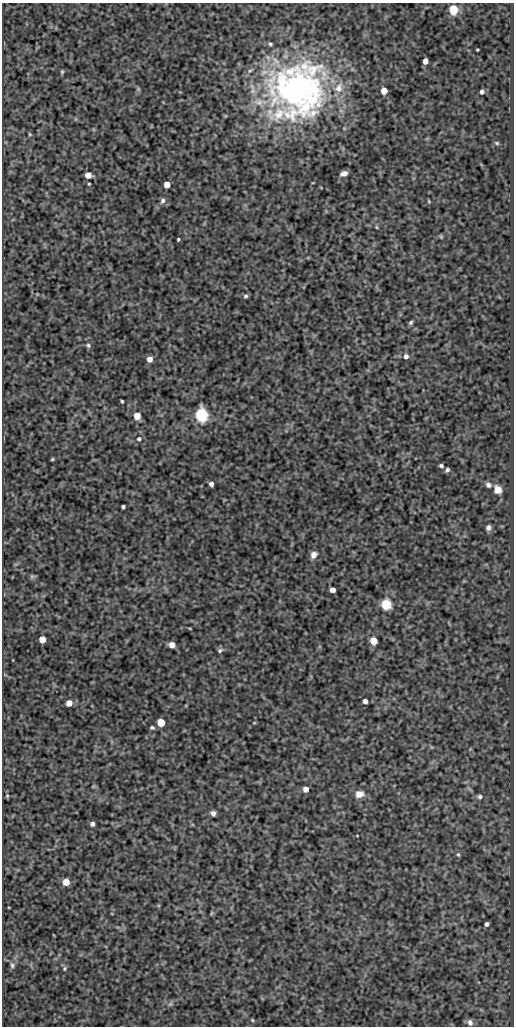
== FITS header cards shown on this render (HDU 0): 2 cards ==
NAXIS1  =                  512
NAXIS2  =                 1024

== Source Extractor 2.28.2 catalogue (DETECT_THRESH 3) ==
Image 512 x 1024 px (HDU 0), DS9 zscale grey, 1 PNG px = 1 image px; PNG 516 x 1028 px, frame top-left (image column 1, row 1024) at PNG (2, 3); no overlay
Background 278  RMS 0.77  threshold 2.31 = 3 sigma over >= 5 px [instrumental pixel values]
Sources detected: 67; all 67 listed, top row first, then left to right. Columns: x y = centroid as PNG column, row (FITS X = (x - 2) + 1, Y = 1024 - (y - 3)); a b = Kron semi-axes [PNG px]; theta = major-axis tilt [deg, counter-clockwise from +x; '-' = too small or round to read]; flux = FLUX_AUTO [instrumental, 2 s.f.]
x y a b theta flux
453 9 5 5 - 4400
270 44 5 5 - 95
477 50 3 2 - 47
425 61 5 4 - 440
62 72 6 4 70 69
339 88 15 11 62 760
138 89 6 4 47 77
297 90 67 60 45 20000
384 91 5 5 - 940
482 92 4 4 - 150
30 134 5 4 - 57
497 143 6 4 -17 81
344 173 7 4 21 260
88 175 5 5 - 610
89 184 3 2 - 49
167 184 5 5 - 880
163 201 7 6 - 160
429 201 5 3 - 50
377 227 5 3 - 55
441 237 5 5 - 66
178 239 3 3 - 66
37 294 3 3 - 37
246 296 6 5 - 100
411 322 5 4 - 99
88 345 7 6 - 110
406 356 6 5 - 200
149 359 5 5 - 440
122 401 4 3 - 74
201 415 6 6 - 14000
137 416 5 5 - 1100
139 439 6 6 - 140
52 459 4 3 - 60
441 466 4 4 - 120
447 470 4 4 - 110
211 484 4 4 - 200
488 485 7 6 - 180
498 490 7 7 - 470
123 507 4 4 - 110
488 527 6 5 - 180
314 555 7 6 - 330
32 576 7 6 - 94
332 590 5 4 - 390
386 604 5 5 - 6300
42 639 5 5 - 980
373 641 5 5 - 1500
172 645 5 5 - 450
220 650 8 5 31 110
365 701 4 4 - 260
69 703 5 5 - 650
161 722 5 5 - 1800
254 723 5 3 - 42
152 727 6 5 - 84
306 789 5 4 - 530
359 794 10 8 14 400
7 796 6 5 - 66
480 796 7 6 - 140
213 813 5 4 - 200
92 824 4 4 - 170
458 855 7 4 -62 84
66 882 5 5 - 1000
211 913 6 4 88 58
486 924 4 4 - 140
12 965 9 5 -82 140
64 969 6 5 - 87
170 1004 7 4 45 110
252 1020 4 4 - 56
470 1022 8 6 -75 210